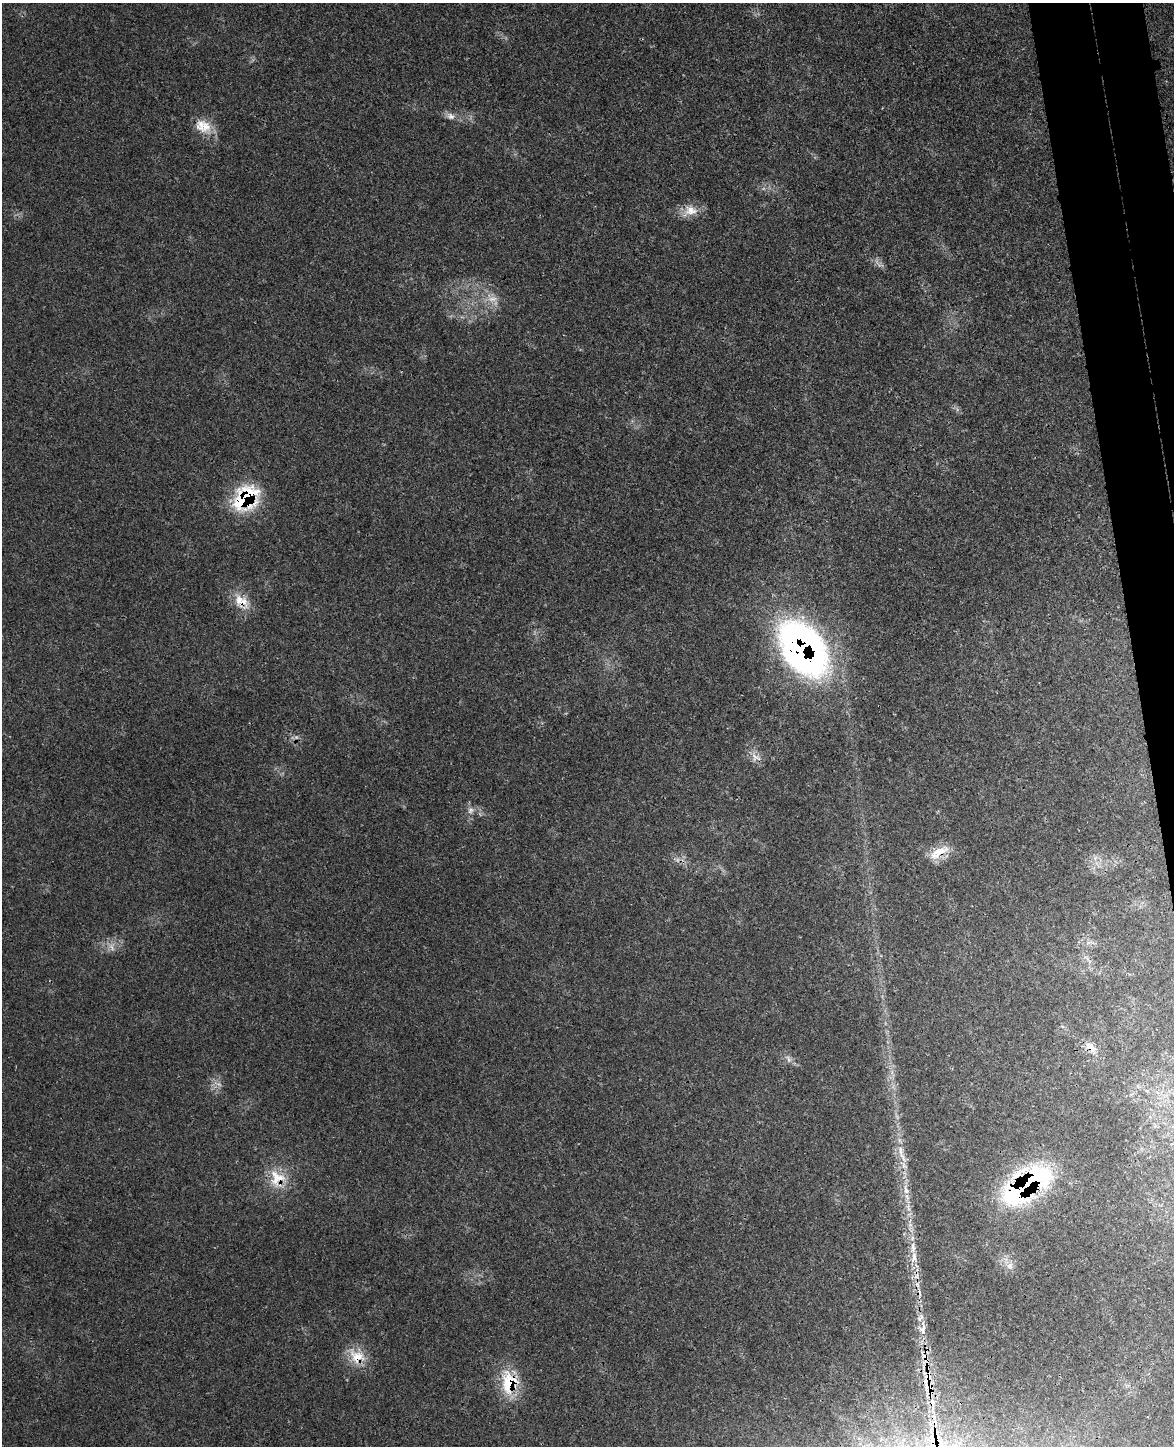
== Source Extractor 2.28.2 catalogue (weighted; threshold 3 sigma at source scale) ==
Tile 6 of 4 x 3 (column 2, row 2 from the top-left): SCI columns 1221-2392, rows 1592-3035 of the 4800 x 4732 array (HDU 1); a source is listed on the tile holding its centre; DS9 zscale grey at full resolution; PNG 1176 x 1448 px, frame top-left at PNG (2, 3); no overlay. Shown black and unused: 4% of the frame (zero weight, under 3 of 4 exposures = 6% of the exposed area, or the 3 px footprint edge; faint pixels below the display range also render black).
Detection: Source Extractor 2.28.2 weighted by HDU 2 'WHT'; one run over the whole footprint, this tile lists its part. Background 0.0423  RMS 0.0029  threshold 0.0131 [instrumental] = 3 sigma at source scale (4.5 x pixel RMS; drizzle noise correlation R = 1.50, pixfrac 1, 0.05/0.05 arcsec/px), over >= 5 px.
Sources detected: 28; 2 cosmic-ray / hot-pixel residue — not listed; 1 inside a brighter listed object's ellipse — not listed separately; the other 25 listed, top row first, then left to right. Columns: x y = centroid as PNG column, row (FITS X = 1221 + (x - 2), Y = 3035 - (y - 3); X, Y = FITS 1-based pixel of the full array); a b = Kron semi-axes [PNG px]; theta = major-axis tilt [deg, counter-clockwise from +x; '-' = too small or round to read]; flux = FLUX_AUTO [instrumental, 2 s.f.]
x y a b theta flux
451 116 11 9 -26 1.7
203 126 23 16 -25 5.6
690 210 19 14 3 4.2
492 299 15 8 5 2.6
246 498 34 25 48 21
241 601 24 15 -43 5.7
803 648 61 41 -55 120
755 757 15 8 -23 2.1
470 810 9 8 - 1.4
939 852 33 11 31 5.5
111 947 10 5 -63 1.2
1090 1047 17 9 -42 2.8
788 1059 11 4 -70 0.91
902 1157 13 4 -62 1.6
277 1178 24 23 - 8.7
1026 1185 56 25 36 60
906 1190 14 6 -77 2.1
913 1247 16 6 -83 2.2
1010 1266 9 8 - 1.5
917 1276 7 4 71 0.78
923 1329 22 9 87 3.2
357 1356 25 18 -30 6.9
928 1376 14 9 73 3.2
509 1383 31 21 85 12
930 1389 15 7 79 2.5
Overlapping masked pixels (flux is a lower limit): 11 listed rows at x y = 246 498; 241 601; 803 648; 939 852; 1090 1047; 277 1178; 1026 1185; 357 1356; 928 1376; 509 1383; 930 1389